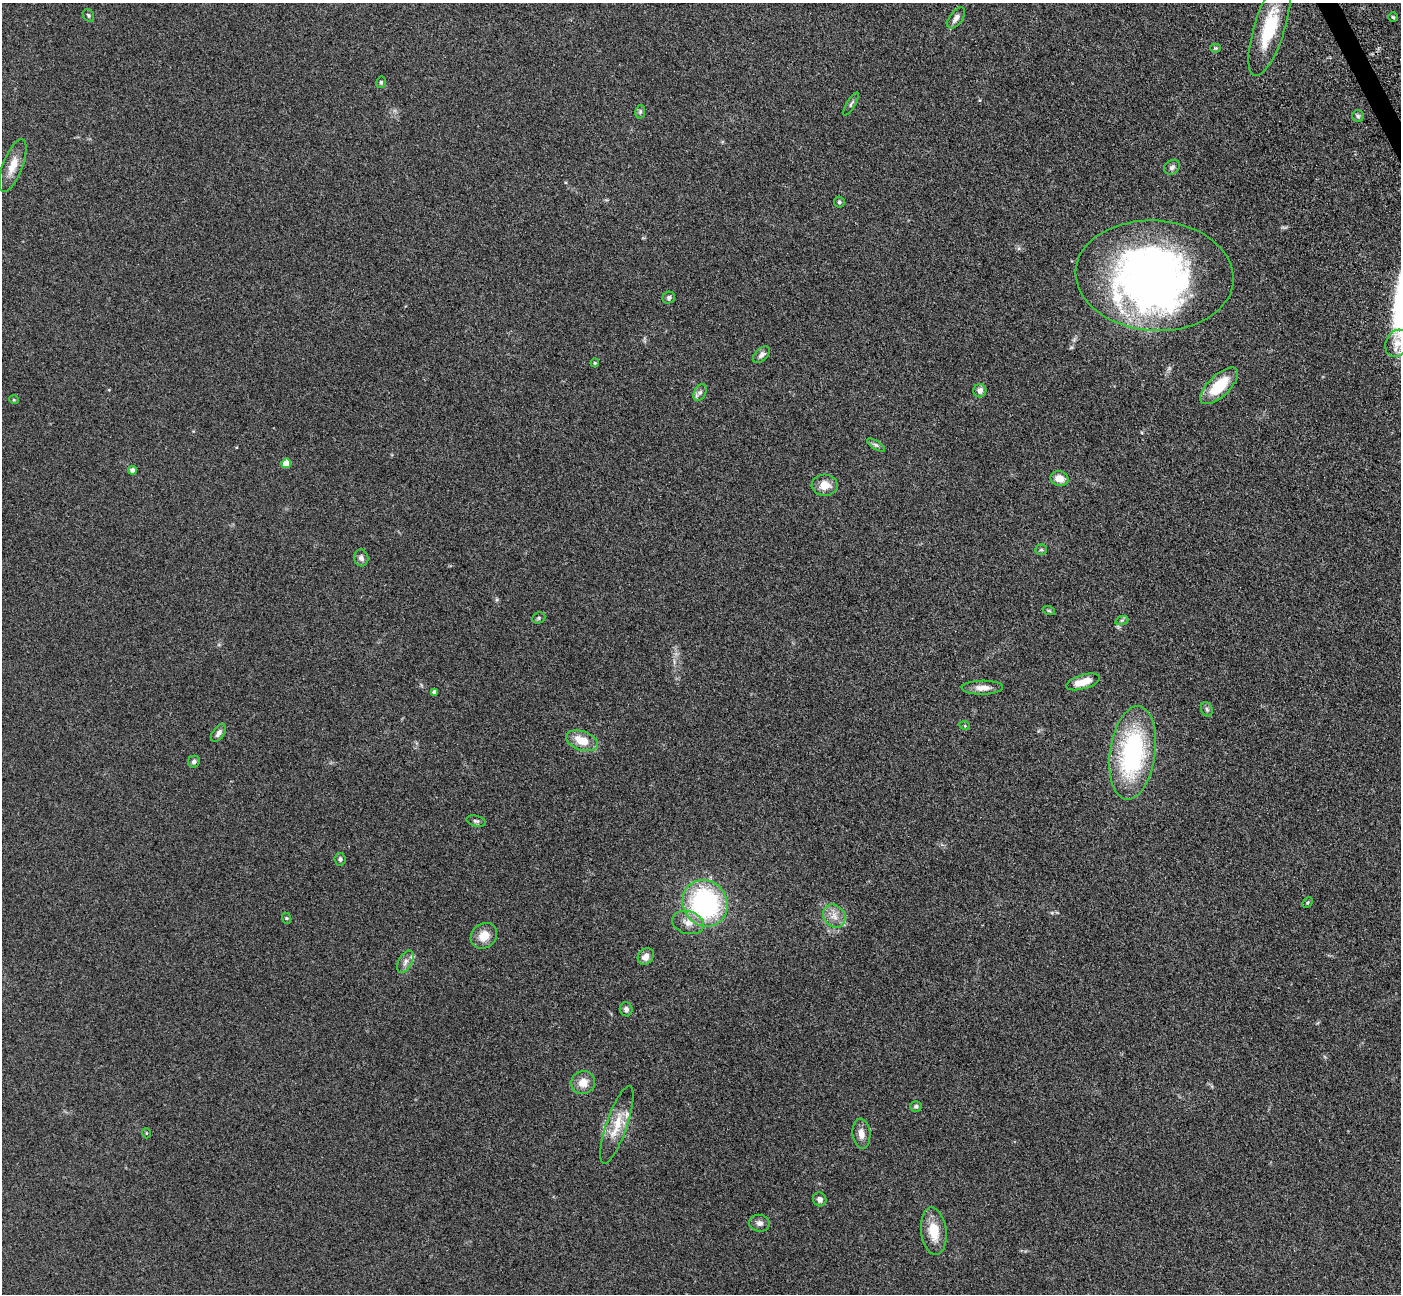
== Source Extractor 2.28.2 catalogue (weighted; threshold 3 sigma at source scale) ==
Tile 10 of 4 x 4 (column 2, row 3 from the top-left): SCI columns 1556-2954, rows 1764-3055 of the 5911 x 5897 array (HDU 1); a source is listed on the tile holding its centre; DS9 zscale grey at full resolution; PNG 1403 x 1296 px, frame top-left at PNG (2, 3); each listed source drawn as its Kron ellipse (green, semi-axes under 4 px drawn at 4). Shown black and unused: <1% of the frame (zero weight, under 3 of 5 exposures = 10% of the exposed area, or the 3 px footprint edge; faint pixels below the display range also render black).
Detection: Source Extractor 2.28.2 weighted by HDU 2 'WHT'; one run over the whole footprint, this tile lists its part. Background 0.245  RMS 0.0081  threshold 0.0366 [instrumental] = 3 sigma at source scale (4.5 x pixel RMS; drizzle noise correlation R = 1.50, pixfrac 1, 0.05/0.05 arcsec/px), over >= 5 px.
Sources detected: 62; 1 inside a brighter object's white glare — neither listed nor drawn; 2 inside a brighter listed object's ellipse — not listed separately; the other 59 listed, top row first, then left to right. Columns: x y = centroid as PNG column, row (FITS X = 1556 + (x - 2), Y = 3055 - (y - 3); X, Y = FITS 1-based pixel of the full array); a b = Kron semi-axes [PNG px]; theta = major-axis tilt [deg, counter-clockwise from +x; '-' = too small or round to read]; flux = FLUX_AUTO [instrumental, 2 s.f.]
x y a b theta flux
88 15 6 5 - 1.3
1393 17 5 4 - 1
956 18 12 6 54 4.4
1269 27 51 15 73 43
1216 48 5 4 - 0.91
381 82 6 4 77 1.3
851 104 13 4 59 1.9
640 112 7 5 79 1.4
1358 116 6 5 - 1.4
13 165 28 10 69 11
1172 167 8 6 34 2.3
839 202 5 5 - 1.3
1154 276 79 55 -4 420
669 298 6 5 - 1.7
1397 343 14 11 63 11
761 355 10 6 45 2.7
595 363 4 4 - 0.77
1219 386 24 10 44 26
980 391 7 6 - 4.3
700 392 9 6 62 2.4
14 400 5 3 - 0.6
876 445 10 4 -32 1.7
286 463 5 4 - 16
132 470 4 4 - 4.7
1059 479 9 7 -20 8.6
825 485 13 10 -3 8.7
1041 550 6 5 - 1.2
361 558 8 7 - 3
1049 611 6 4 -18 0.93
539 618 7 5 23 1.2
1122 620 7 4 18 1.2
1083 682 18 7 17 11
982 688 21 7 1 6.3
434 692 4 4 - 2.6
1207 709 7 5 -69 1.6
965 726 5 3 - 0.7
219 733 10 5 54 3.3
582 741 16 9 -19 15
1133 753 47 22 82 110
194 761 6 5 - 2.2
476 821 9 5 -14 2
340 859 6 5 - 1.9
705 903 24 22 -58 120
1307 903 6 3 46 0.89
834 916 12 10 -53 6.9
286 918 6 3 -71 0.78
688 923 16 11 -16 8
484 936 14 12 39 11
646 956 9 7 47 5.5
405 962 12 6 61 3.7
626 1009 7 6 - 2.5
583 1083 12 11 - 8.7
916 1106 5 5 - 1.6
617 1125 41 10 71 16
146 1133 5 3 - 0.6
861 1134 15 9 -85 5.9
820 1199 7 6 - 2.8
759 1223 10 8 -6 3.1
934 1231 24 12 -83 17